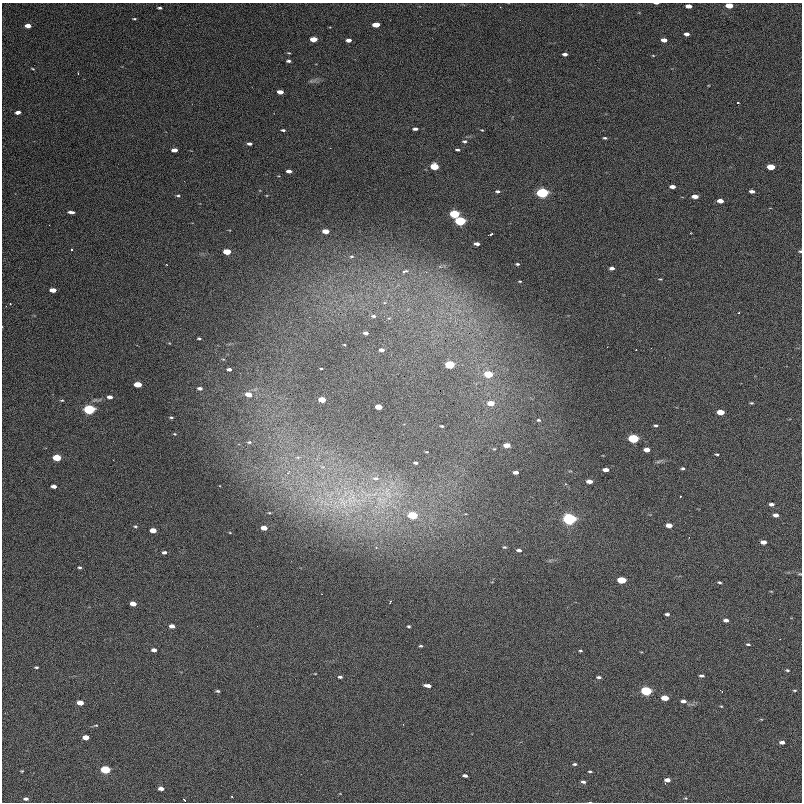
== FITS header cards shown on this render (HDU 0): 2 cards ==
NAXIS1  =                 800  / length of data axis 1
NAXIS2  =                 800  / length of data axis 2

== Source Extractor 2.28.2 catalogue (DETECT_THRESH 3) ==
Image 800 x 800 px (HDU 0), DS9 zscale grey, 1 PNG px = 1 image px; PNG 804 x 804 px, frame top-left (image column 1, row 800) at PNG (2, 3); no overlay
Background 1220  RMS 32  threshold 96.6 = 3 sigma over >= 5 px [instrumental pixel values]
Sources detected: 159; all 159 listed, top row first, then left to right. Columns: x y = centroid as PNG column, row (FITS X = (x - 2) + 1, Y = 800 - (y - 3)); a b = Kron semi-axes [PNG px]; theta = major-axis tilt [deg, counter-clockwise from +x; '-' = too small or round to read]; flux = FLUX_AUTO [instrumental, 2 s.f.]
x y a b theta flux
656 3 4 2 - 4200
729 5 5 4 - 50000
689 6 5 4 - 19000
159 8 4 3 - 3800
134 19 3 3 - 2300
376 25 5 4 - 44000
28 26 5 3 - 23000
687 34 5 4 - 8300
313 39 5 4 - 41000
348 40 5 3 - 10000
664 40 5 3 - 16000
565 54 5 3 - 7600
653 55 4 3 - 1600
288 61 4 3 - 4100
33 69 5 2 - 1900
78 73 3 2 - 1300
280 92 5 4 - 19000
738 103 3 2 - 2300
18 112 5 3 - 9500
415 129 4 3 - 5900
283 130 4 3 - 3200
482 130 4 2 - 1700
605 138 4 3 - 3000
464 141 5 4 - 4000
249 144 5 3 - 5800
174 150 5 4 - 16000
457 150 4 3 - 3600
434 166 5 4 - 96000
771 167 5 4 - 65000
289 171 5 3 - 10000
672 186 5 3 - 13000
498 191 4 3 - 4200
752 191 5 3 - 7600
542 193 6 4 -5 590000
178 196 5 3 - 2800
695 196 5 3 - 18000
720 201 5 4 - 18000
71 212 6 3 -5 7800
454 214 6 4 -4 200000
460 221 6 4 -4 350000
326 231 5 4 - 26000
491 234 5 2 - 3200
477 244 5 3 - 8700
72 249 3 3 - 7300
800 251 3 3 - 2700
227 252 5 4 - 77000
352 256 6 4 6 2700
166 264 3 2 - 2200
517 264 5 3 - 3400
612 268 5 3 - 7400
405 271 7 3 12 9300
660 279 4 3 - 1800
520 281 5 2 - 2100
53 290 5 4 - 29000
738 313 3 2 - 3200
373 316 6 4 -1 4600
365 333 5 3 - 5600
199 338 4 3 - 3100
344 345 3 2 - 1400
382 350 5 3 - 7900
636 350 2 2 - 1200
450 365 6 4 -4 190000
321 368 3 2 - 1600
229 369 4 3 - 7400
488 374 6 4 -4 92000
138 384 5 4 - 63000
200 388 4 3 - 6200
248 394 6 4 -9 26000
110 397 5 4 - 10000
62 400 5 4 - 2300
322 400 5 4 - 50000
491 403 6 4 -4 29000
751 403 4 3 - 2500
378 407 5 4 - 36000
89 409 6 4 -4 520000
721 412 6 4 -3 44000
171 417 4 3 - 3000
538 420 5 4 - 3000
656 425 5 4 - 3500
442 426 4 3 - 2500
175 434 4 3 - 1800
633 438 6 4 -4 330000
249 442 7 4 9 3300
507 445 5 4 - 23000
647 450 5 4 - 21000
427 452 3 2 - 1500
717 454 4 3 - 2400
298 457 6 5 - 4500
57 458 6 4 -4 110000
658 461 9 4 9 4300
415 463 4 3 - 4100
322 467 7 4 17 4500
683 468 4 4 - 3500
606 470 5 3 - 15000
516 472 5 3 - 10000
288 473 7 5 57 6400
376 478 10 6 -6 10000
589 481 5 3 - 17000
54 486 5 3 - 10000
388 494 7 4 19 7300
680 496 3 2 - 1800
353 498 17 7 -78 26000
343 502 21 12 -54 50000
771 504 5 4 - 6500
413 515 6 4 -4 140000
776 515 5 3 - 10000
569 519 6 5 - 820000
669 525 5 4 - 22000
135 526 5 4 - 2800
264 528 5 4 - 28000
153 530 5 4 - 33000
763 542 5 4 - 13000
504 547 6 4 -13 3000
376 548 5 3 - 1700
519 550 5 4 - 6500
164 552 5 3 - 6000
80 567 4 4 - 3300
800 574 6 3 -1 2200
622 580 6 4 -4 100000
719 582 4 3 - 3300
390 601 5 3 - 2300
133 604 5 4 - 23000
667 614 4 3 - 5200
726 620 5 3 - 8500
172 626 5 4 - 12000
409 626 4 3 - 3100
748 644 5 3 - 3100
421 646 4 3 - 2700
154 650 5 3 - 11000
580 651 4 3 - 2600
36 667 4 2 - 3000
787 670 5 3 - 2800
315 674 4 2 - 1300
702 676 5 3 - 4800
340 677 5 3 - 4800
599 677 5 3 - 3700
428 685 6 3 -6 12000
794 690 6 3 0 2300
218 691 5 3 - 3200
646 691 6 4 -6 330000
665 698 6 4 -6 41000
683 701 6 4 -10 8400
80 703 5 4 - 29000
721 706 3 3 - 1800
761 719 5 3 - 1600
96 725 6 3 -7 2100
86 737 5 4 - 30000
782 742 5 3 - 9200
575 764 5 3 - 3400
105 770 6 4 -3 220000
22 771 4 3 - 1900
590 771 4 3 - 2600
465 776 5 3 - 6800
667 780 5 4 - 12000
583 782 5 3 - 5400
161 789 5 4 - 12000
685 798 5 4 - 2200
26 799 4 3 - 5900
184 800 4 2 - 2700
At the frame edge (FLAGS 8, measured only in part): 4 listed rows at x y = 656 3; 729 5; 800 251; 800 574